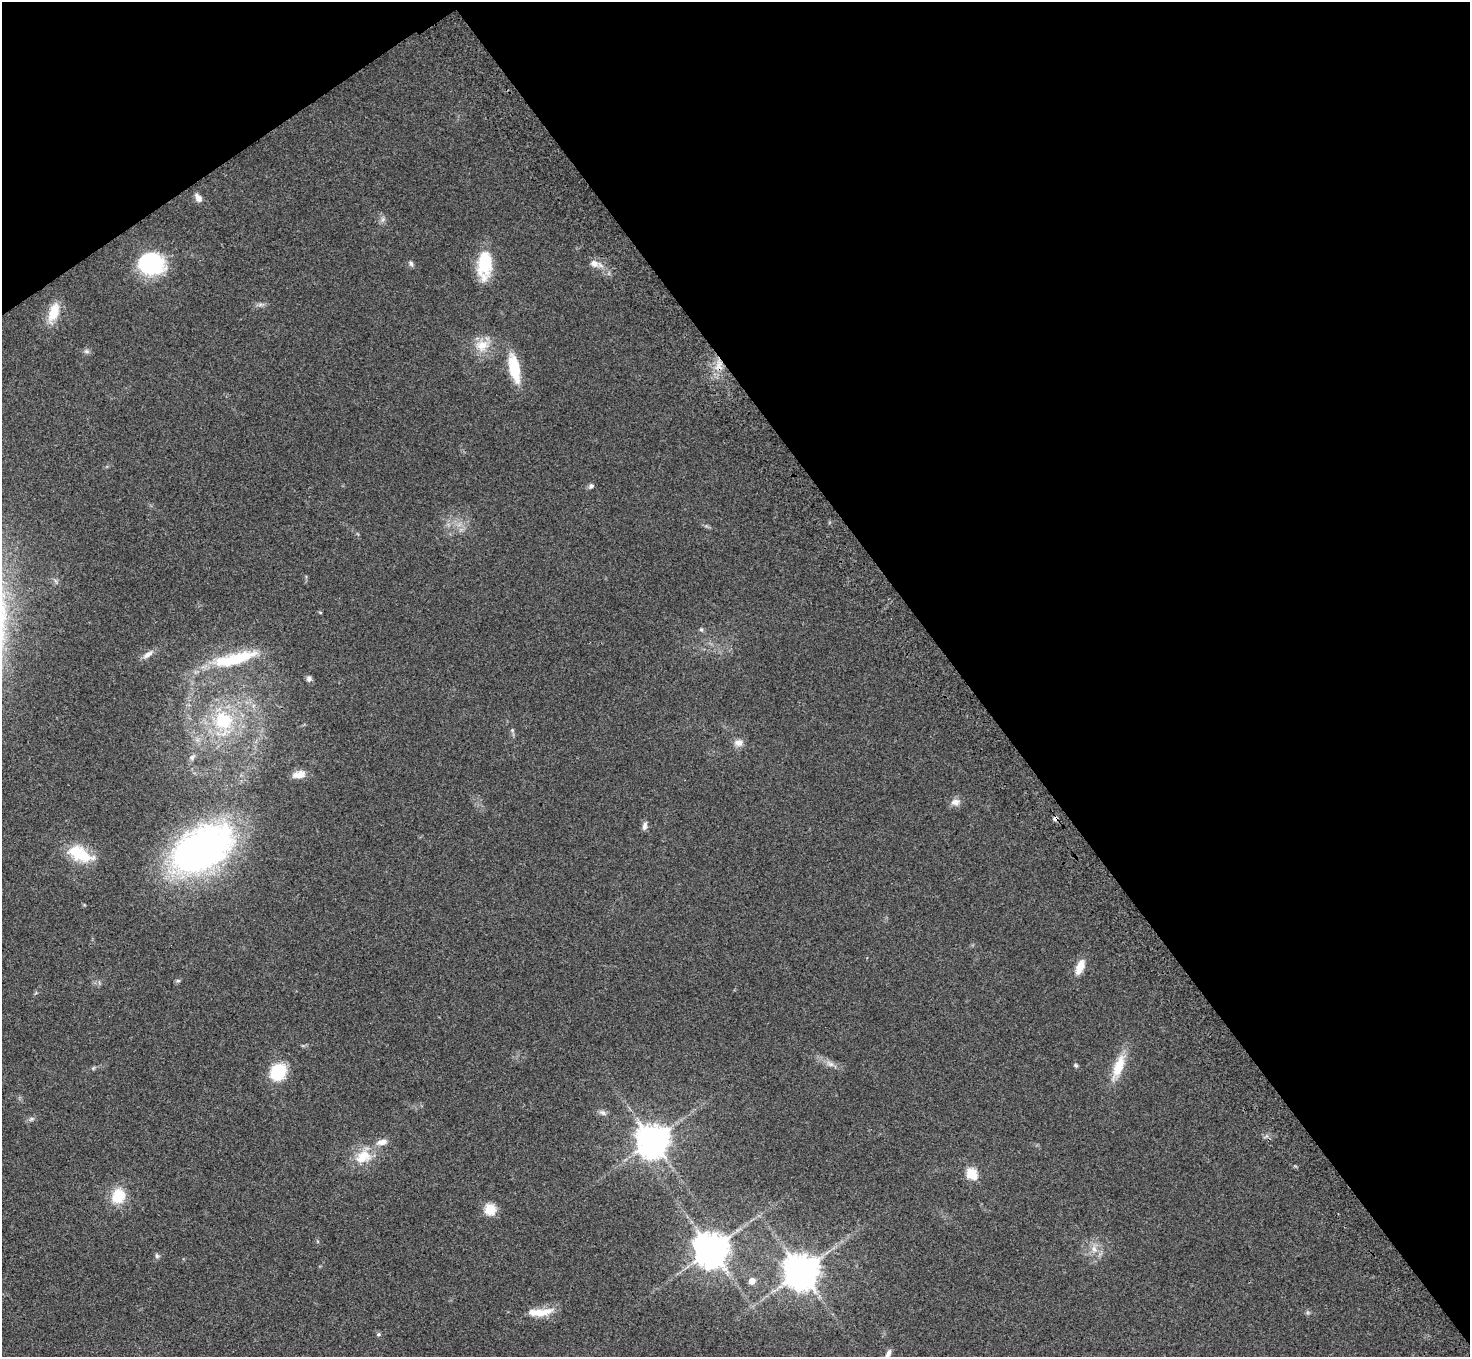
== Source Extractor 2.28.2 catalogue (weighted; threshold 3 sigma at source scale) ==
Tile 3 of 4 x 4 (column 3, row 1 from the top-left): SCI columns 3014-4481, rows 4420-5774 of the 6026 x 5994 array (HDU 1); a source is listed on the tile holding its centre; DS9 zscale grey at full resolution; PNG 1472 x 1359 px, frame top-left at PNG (2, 2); no overlay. Shown black and unused: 38% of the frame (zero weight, under 3 of 4 exposures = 5% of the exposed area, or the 3 px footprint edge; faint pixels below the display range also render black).
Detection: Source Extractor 2.28.2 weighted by HDU 2 'WHT'; one run over the whole footprint, this tile lists its part. Background 0.224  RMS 0.0087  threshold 0.039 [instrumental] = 3 sigma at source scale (4.5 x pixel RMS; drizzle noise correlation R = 1.50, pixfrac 1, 0.05/0.05 arcsec/px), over >= 5 px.
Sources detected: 52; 1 inside a brighter object's white glare — not listed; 1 inside a brighter listed object's ellipse — not listed separately; the other 50 listed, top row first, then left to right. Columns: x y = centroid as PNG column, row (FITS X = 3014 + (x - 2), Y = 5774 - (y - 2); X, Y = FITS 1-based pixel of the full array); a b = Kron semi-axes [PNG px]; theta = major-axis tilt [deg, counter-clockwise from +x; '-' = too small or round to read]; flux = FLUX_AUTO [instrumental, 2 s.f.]
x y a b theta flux
198 198 10 7 -53 5.2
151 263 26 24 11 70
594 263 10 9 - 5.4
411 264 8 5 -61 2
484 264 31 15 87 39
260 305 7 4 19 2
54 312 24 11 71 18
482 345 20 16 7 16
87 351 8 6 -20 2.1
719 366 14 9 -76 9.3
514 368 33 12 -78 30
591 486 7 6 - 2.4
320 612 5 3 - 0.76
701 629 6 5 - 1.5
148 654 16 7 35 5.4
234 659 64 15 15 47
309 679 8 7 - 2.7
223 720 26 24 -47 51
512 730 5 5 - 1.1
738 743 12 9 -5 5.2
192 757 7 7 - 2
299 774 16 8 12 7.9
955 802 13 9 14 5.3
1056 818 5 4 - 3.6
645 826 12 6 79 3.2
202 849 63 38 31 340
80 854 32 15 -24 32
1080 967 19 9 67 11
178 981 7 4 18 1.4
830 1064 13 6 -30 4.5
1076 1065 6 5 - 1.3
1118 1067 35 12 69 22
93 1068 6 4 46 1.2
278 1072 17 14 54 37
603 1113 10 6 -25 3
31 1119 8 6 21 2.1
652 1140 9 9 - 1700
382 1142 14 7 9 6.2
363 1157 24 17 22 21
972 1174 6 5 - 62
118 1196 19 16 71 21
490 1209 5 5 - 60
711 1249 10 9 - 2000
1094 1249 11 7 -67 6.1
157 1256 6 5 - 1.7
801 1271 10 10 - 2000
752 1281 5 5 - 9.5
540 1313 32 10 10 16
378 1334 6 5 - 1.5
888 1354 10 6 63 3.7
Overlapping masked pixels (flux is a lower limit): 1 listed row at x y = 1056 818
Isophote crosses this tile's border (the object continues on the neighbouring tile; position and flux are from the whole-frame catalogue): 1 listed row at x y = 888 1354